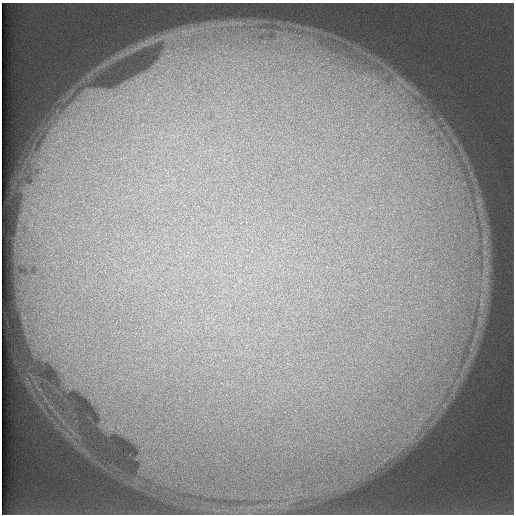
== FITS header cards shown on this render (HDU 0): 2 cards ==
NAXIS1  =                  512 /
NAXIS2  =                  512 /

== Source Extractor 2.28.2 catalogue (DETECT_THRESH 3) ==
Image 512 x 512 px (HDU 0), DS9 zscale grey, 1 PNG px = 1 image px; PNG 516 x 516 px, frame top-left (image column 1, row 512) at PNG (2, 3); no overlay
Background 116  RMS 4.7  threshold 14.2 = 3 sigma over >= 5 px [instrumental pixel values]
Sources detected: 4; all 4 listed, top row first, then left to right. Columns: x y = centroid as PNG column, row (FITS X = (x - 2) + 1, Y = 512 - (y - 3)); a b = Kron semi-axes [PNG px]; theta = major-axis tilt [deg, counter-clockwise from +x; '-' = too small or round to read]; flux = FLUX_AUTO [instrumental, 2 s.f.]
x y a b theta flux
183 31 7 7 - 1400
157 39 14 3 15 1500
400 81 17 7 -32 3500
407 87 10 8 -28 2700